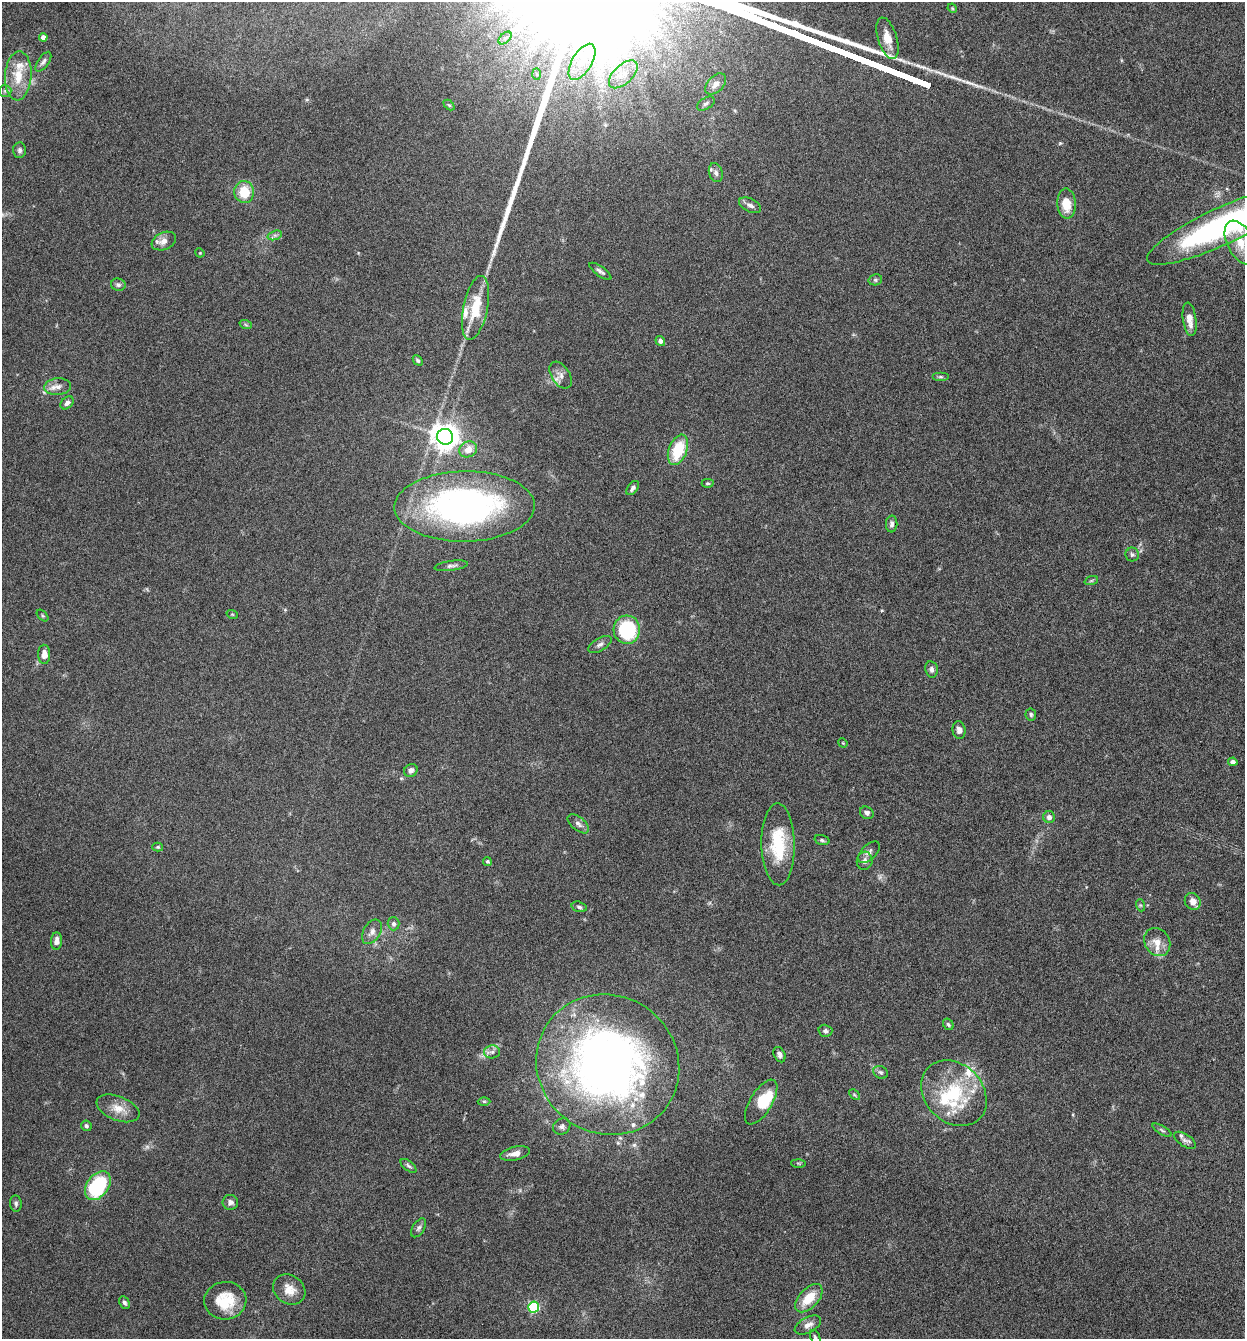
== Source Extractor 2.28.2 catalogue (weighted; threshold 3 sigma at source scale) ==
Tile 6 of 4 x 4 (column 2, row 2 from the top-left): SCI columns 1373-2615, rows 2677-4013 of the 5359 x 5349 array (HDU 1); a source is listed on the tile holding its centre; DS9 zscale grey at full resolution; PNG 1247 x 1341 px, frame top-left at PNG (2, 2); each listed source drawn as its Kron ellipse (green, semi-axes under 4 px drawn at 4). Nothing masked; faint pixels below the display range render black.
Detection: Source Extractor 2.28.2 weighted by HDU 2 'WHT'; one run over the whole footprint, this tile lists its part. Background 0.125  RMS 0.005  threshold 0.0203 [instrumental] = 3 sigma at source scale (4.09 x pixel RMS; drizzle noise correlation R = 1.36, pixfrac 0.8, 0.05/0.05 arcsec/px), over >= 5 px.
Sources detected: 112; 1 too faint to see at this stretch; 2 inside a brighter object's white glare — neither listed nor drawn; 8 inside a brighter listed object's ellipse — not listed separately; the other 101 listed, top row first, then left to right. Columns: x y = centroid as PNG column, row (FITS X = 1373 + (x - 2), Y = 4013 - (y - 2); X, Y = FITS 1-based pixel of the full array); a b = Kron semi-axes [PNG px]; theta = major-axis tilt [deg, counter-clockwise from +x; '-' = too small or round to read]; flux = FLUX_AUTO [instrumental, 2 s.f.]
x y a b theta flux
952 8 5 4 - 0.48
43 37 4 4 - 2.7
505 38 8 4 45 1.2
887 38 21 9 -73 6.2
43 62 11 5 55 1.5
582 62 20 9 59 8.2
537 74 6 4 -88 0.72
623 74 18 9 43 5.7
18 76 24 13 86 11
716 84 12 7 47 3.7
5 91 6 6 - 0.96
706 103 10 5 32 1.3
449 105 6 4 -44 0.63
20 150 8 6 -89 1.2
716 173 10 6 -72 1.9
244 192 11 10 - 11
1066 204 15 9 -87 8.2
750 205 12 6 -27 2.2
1221 226 81 18 25 110
275 235 7 4 18 1.1
164 241 13 8 24 3.7
1241 243 24 13 -62 12
200 253 5 4 - 0.4
600 271 13 5 -36 1.5
875 280 7 5 14 0.85
118 285 7 6 - 1.2
475 308 32 12 78 16
1190 319 17 6 -82 4.8
246 325 6 4 -19 0.65
660 341 5 4 - 1.5
418 360 5 4 - 0.87
561 375 15 9 -56 3.1
940 377 8 4 0 0.79
58 387 13 8 6 3.1
67 403 7 5 44 1.7
445 437 8 8 - 540
468 449 9 7 27 4.8
678 450 16 9 69 17
708 483 6 4 -1 0.66
633 488 8 5 53 1.6
465 506 70 35 1 160
892 524 8 5 87 1.7
1132 554 7 6 - 1.1
451 566 17 5 8 1.7
1091 581 7 4 19 0.81
232 614 5 3 - 0.45
42 616 7 4 -45 0.65
627 630 14 13 - 37
600 644 13 6 31 1.7
44 654 9 6 -88 3.9
931 669 8 6 -79 1.5
1031 714 6 5 - 0.9
959 730 9 6 -83 2.4
843 743 5 4 - 0.44
1233 762 4 4 - 2
411 770 7 6 - 2
867 813 7 6 - 1.7
1049 817 6 6 - 2.1
578 824 12 6 -39 2
822 840 7 4 -16 0.98
778 844 41 16 -89 23
158 847 5 4 - 0.57
869 852 13 7 46 2
865 861 9 8 - 2.3
487 862 4 4 - 0.92
1193 901 9 7 -56 3.3
1140 905 6 4 -71 0.66
579 907 8 5 -16 1.1
393 924 6 6 - 1.6
372 932 13 8 58 2.9
56 941 9 5 85 2.7
1157 942 15 12 -57 5.2
948 1024 6 5 - 0.8
825 1031 7 6 - 1.3
492 1052 8 6 3 1.6
779 1055 8 5 -64 1.7
608 1064 73 69 -34 320
880 1072 8 6 -31 1.1
954 1093 36 29 -45 30
854 1095 6 4 -45 0.58
484 1101 6 4 0 0.67
761 1102 25 11 59 13
118 1108 22 12 -22 6.4
86 1126 5 5 - 0.99
562 1126 9 7 36 1.5
1162 1130 11 3 -30 0.89
1185 1140 12 6 -33 1.8
515 1153 15 7 12 4
798 1163 7 4 -1 0.65
409 1166 9 5 -38 1.1
98 1186 16 10 54 37
230 1202 8 7 - 1.7
16 1204 8 6 -84 1.1
419 1228 10 6 57 1.3
289 1290 17 14 -36 6.4
809 1298 17 9 47 11
225 1301 21 19 6 15
124 1303 7 5 -63 1.2
534 1307 5 5 - 48
808 1325 14 7 28 2.9
815 1338 8 5 -68 1.1
Isophote crosses this tile's border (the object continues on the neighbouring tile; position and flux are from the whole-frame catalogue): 3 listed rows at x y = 1221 226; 1241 243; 815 1338